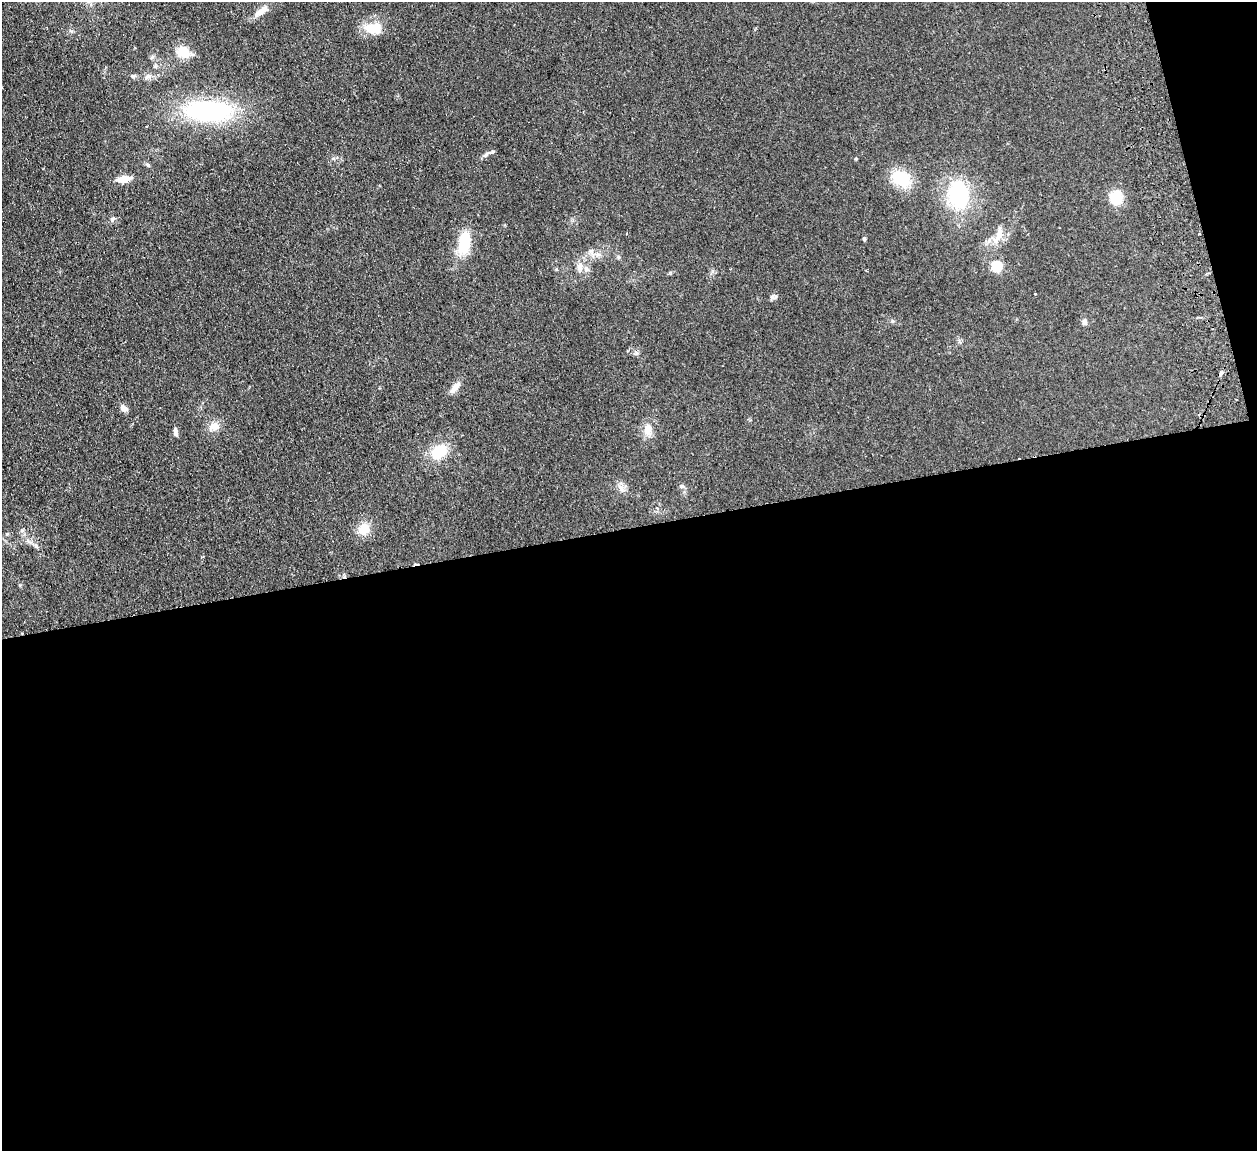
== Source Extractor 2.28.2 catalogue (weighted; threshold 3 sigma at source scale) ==
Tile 16 of 4 x 4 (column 4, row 4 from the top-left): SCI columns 3822-5076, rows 160-1308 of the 5132 x 5031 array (HDU 1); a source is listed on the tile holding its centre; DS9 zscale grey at full resolution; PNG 1259 x 1153 px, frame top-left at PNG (2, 2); no overlay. Shown black and unused: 56% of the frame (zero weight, under 2 of 3 exposures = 3% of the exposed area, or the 3 px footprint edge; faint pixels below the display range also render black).
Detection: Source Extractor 2.28.2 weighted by HDU 2 'WHT'; one run over the whole footprint, this tile lists its part. Background 0.136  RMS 0.011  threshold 0.0505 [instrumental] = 3 sigma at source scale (4.5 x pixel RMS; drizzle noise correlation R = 1.50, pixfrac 1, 0.05/0.05 arcsec/px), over >= 5 px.
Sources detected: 40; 1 inside a brighter object's white glare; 2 cosmic-ray / hot-pixel residue — not listed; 1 inside a brighter listed object's ellipse — not listed separately; the other 36 listed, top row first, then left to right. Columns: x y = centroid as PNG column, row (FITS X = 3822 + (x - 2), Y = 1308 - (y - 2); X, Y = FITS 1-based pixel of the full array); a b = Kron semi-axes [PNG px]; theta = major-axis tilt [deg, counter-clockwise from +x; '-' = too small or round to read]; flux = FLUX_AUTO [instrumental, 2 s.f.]
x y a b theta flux
262 11 20 8 35 11
371 28 18 13 -16 18
183 52 17 14 -31 19
133 76 7 5 0 2.2
148 76 10 6 21 3.8
208 111 58 24 -2 150
486 154 11 4 48 3
856 159 4 3 - 1
148 165 7 4 -45 1.7
901 178 21 16 -30 37
124 179 13 6 6 16
958 195 26 19 -85 89
1116 197 15 15 - 22
112 219 8 6 60 2.9
998 236 29 9 64 15
864 239 5 4 - 1.9
464 243 22 12 82 39
618 257 6 4 -71 1.5
997 266 6 5 - 81
580 267 13 8 75 6.7
1035 294 3 3 - 1.5
773 297 9 6 4 3
1084 322 9 6 88 3.3
1221 374 5 3 - 4.8
455 387 17 8 50 7.7
124 408 10 7 -34 5.2
214 426 13 11 7 9.5
175 429 8 6 86 3.2
648 429 16 10 79 12
439 452 19 14 38 32
681 486 7 5 -15 2.5
620 488 13 4 -53 4.3
657 508 5 4 - 1.9
364 529 16 14 43 15
22 530 6 5 - 2.2
36 546 7 4 -46 2.3
Unlisted compact peaks at least as high as the median listed source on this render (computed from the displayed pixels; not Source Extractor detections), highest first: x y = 636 353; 892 321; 152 57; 71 31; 333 158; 591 251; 959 341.